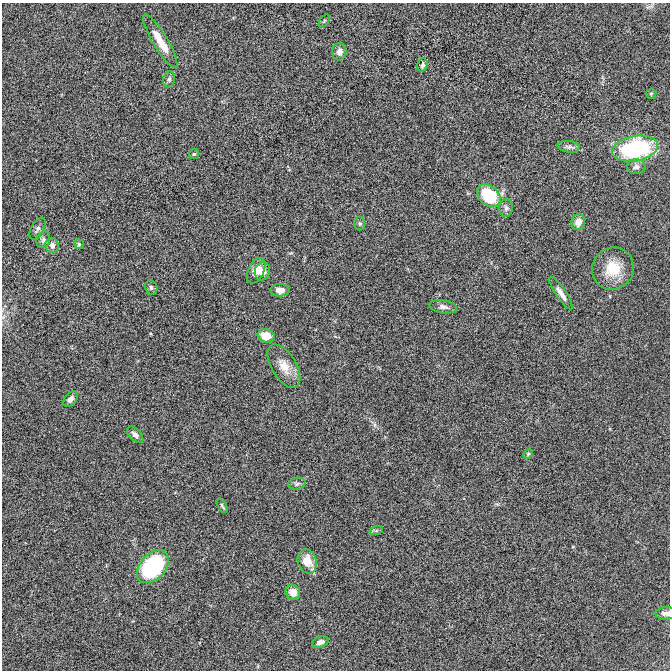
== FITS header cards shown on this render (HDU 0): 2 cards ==
NAXIS1  =                  668 / Axis length
NAXIS2  =                  668 / Axis length

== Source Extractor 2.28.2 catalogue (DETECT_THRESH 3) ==
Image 668 x 668 px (HDU 0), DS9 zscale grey, 1 PNG px = 1 image px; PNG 672 x 672 px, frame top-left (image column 1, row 668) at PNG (2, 3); each listed source drawn as its Kron ellipse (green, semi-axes under 4 px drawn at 4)
Background -7.26e-06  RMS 0.0019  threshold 0.00584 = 3 sigma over >= 5 px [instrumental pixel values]
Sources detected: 38; all 38 listed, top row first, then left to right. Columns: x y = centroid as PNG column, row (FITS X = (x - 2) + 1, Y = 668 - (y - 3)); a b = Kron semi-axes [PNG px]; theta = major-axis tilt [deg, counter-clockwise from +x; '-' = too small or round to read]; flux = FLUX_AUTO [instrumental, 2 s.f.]
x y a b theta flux
324 21 7 4 53 0.16
160 41 31 7 -59 2.5
339 52 9 7 82 0.75
422 65 7 5 70 0.35
169 79 8 6 74 0.34
651 94 5 5 - 0.15
569 147 11 6 -8 0.44
635 149 23 12 10 16
194 154 5 5 - 0.17
636 167 9 7 0 0.58
489 196 13 9 -44 6.8
506 208 9 6 83 0.43
578 222 8 7 - 1.1
360 224 7 5 -89 0.26
38 229 12 6 60 0.38
43 240 8 6 69 0.42
79 244 5 4 - 0.2
52 245 7 6 - 0.56
613 269 21 20 - 3.6
256 271 13 8 65 1.3
262 271 9 7 73 1.1
151 288 7 6 - 0.33
280 290 9 6 -1 1.1
561 293 19 5 -56 0.85
443 307 14 6 -9 0.55
266 336 8 6 -17 2.1
284 366 24 12 -59 1.9
70 399 9 5 49 0.61
135 435 10 5 -46 0.51
528 454 5 4 - 0.17
297 484 9 6 12 0.34
222 506 8 3 -60 0.23
376 531 7 4 19 0.23
307 561 12 9 -72 2.2
153 567 19 12 47 15
293 592 8 7 - 1.2
666 613 11 6 3 0.62
320 642 8 5 19 0.56
At the frame edge (FLAGS 8, measured only in part): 1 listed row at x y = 666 613